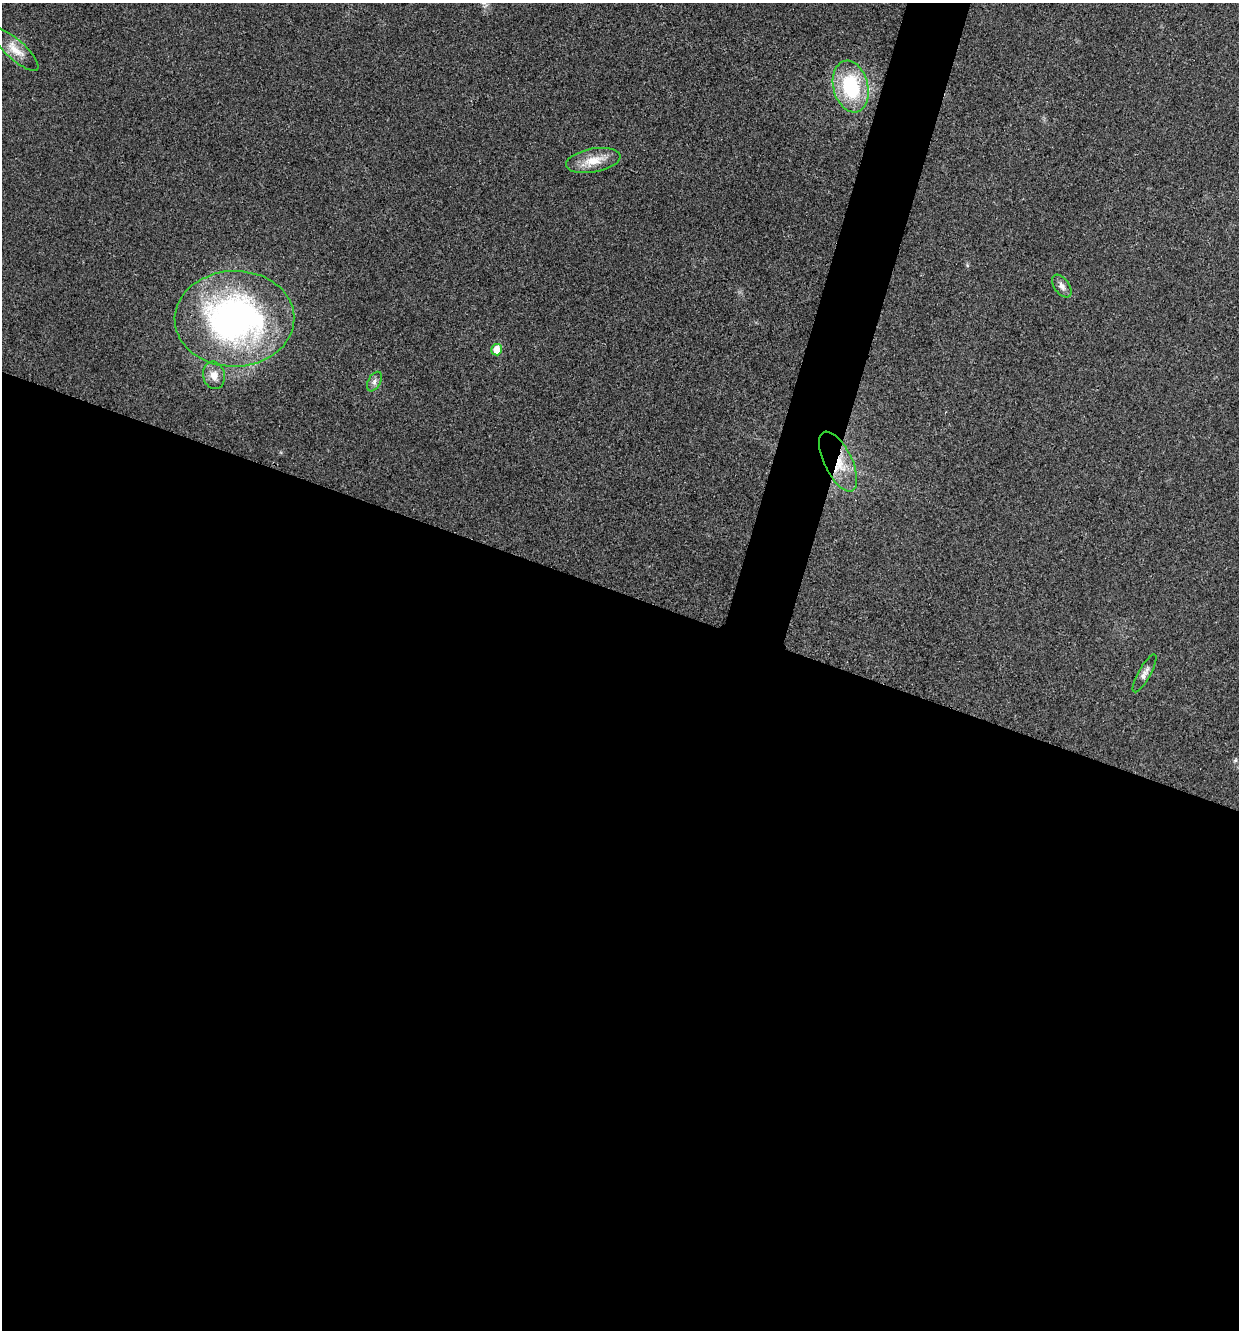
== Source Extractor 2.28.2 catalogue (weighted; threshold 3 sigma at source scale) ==
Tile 14 of 4 x 4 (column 2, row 4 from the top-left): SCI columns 1371-2607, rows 9-1336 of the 5343 x 5332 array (HDU 1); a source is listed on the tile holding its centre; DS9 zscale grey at full resolution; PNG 1241 x 1332 px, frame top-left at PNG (2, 3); each listed source drawn as its Kron ellipse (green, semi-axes under 4 px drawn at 4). Shown black and unused: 58% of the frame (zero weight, under 3 of 4 exposures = <1% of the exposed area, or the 3 px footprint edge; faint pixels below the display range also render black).
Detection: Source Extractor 2.28.2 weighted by HDU 2 'WHT'; one run over the whole footprint, this tile lists its part. Background 0.0283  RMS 0.0061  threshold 0.0274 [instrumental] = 3 sigma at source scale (4.5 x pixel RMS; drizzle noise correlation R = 1.50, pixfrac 1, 0.05/0.05 arcsec/px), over >= 5 px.
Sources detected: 10; all 10 listed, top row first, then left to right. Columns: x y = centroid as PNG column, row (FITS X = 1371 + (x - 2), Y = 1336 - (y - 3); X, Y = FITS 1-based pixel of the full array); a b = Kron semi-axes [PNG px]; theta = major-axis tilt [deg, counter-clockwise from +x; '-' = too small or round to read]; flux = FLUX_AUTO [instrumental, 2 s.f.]
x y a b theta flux
15 50 30 9 -42 8.4
851 87 26 17 -76 45
593 160 27 12 10 11
1062 286 13 7 -54 3
234 319 60 48 1 220
497 350 6 5 - 11
214 375 14 11 -78 5.9
374 382 10 6 62 2.4
838 462 32 14 -64 19
1145 673 21 6 60 3.4
Overlapping masked pixels (flux is a lower limit): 1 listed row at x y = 838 462